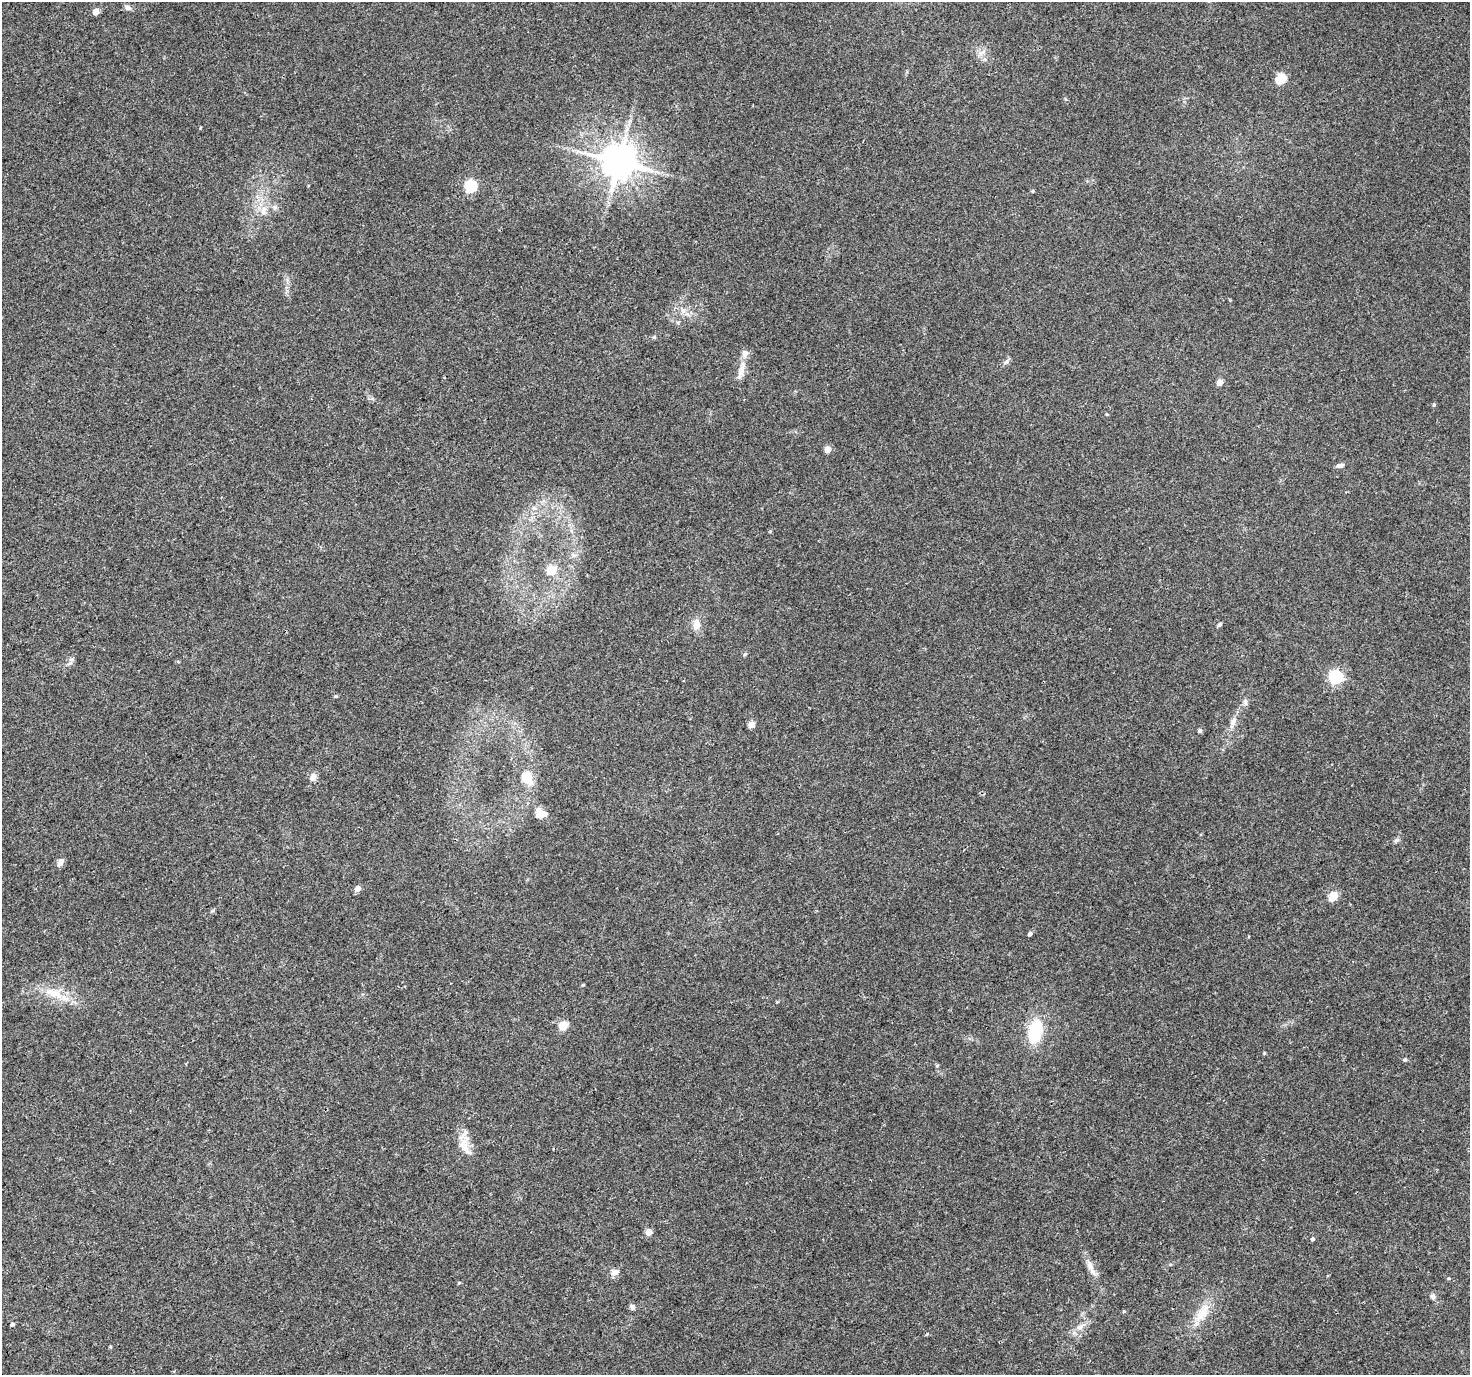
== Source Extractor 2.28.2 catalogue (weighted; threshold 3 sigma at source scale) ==
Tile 7 of 4 x 4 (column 3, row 2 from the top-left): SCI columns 2945-4412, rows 2925-4297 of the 5881 x 5789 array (HDU 1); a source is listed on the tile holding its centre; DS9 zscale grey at full resolution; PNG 1472 x 1377 px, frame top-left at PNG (2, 2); no overlay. Shown black and unused: <1% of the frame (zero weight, under 3 of 4 exposures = <1% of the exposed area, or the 3 px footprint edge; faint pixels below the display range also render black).
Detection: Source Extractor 2.28.2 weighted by HDU 2 'WHT'; one run over the whole footprint, this tile lists its part. Background 0.0346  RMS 0.0036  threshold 0.0163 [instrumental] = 3 sigma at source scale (4.5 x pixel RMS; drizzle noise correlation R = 1.50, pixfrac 1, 0.0396/0.0396 arcsec/px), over >= 5 px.
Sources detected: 53; all 53 listed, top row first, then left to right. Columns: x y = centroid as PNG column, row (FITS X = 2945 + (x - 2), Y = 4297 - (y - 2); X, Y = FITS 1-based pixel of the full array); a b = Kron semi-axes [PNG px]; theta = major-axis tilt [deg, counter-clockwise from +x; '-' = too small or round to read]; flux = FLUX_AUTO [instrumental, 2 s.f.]
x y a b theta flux
128 7 9 7 -19 1.1
96 11 5 4 - 3.9
982 52 14 4 29 1.3
1281 78 6 5 - 20
580 152 7 4 -19 0.93
618 162 10 9 - 920
471 186 6 6 - 34
1033 191 5 3 - 0.33
275 207 8 6 -14 1.2
263 211 14 7 87 2.6
683 310 8 6 -68 1.5
654 337 5 4 - 0.56
745 353 10 8 80 1.9
1006 362 7 4 45 0.83
741 370 17 8 78 3.4
1220 382 5 4 - 3.9
1434 405 5 4 - 0.5
1107 414 4 4 - 0.34
827 449 5 5 - 3.5
1340 465 9 5 7 1
551 570 5 5 - 16
696 624 14 10 -80 3.3
1219 624 6 4 44 0.69
745 654 6 4 46 0.52
72 659 6 4 18 0.68
1336 677 6 6 - 60
335 696 5 3 - 0.37
1245 702 8 5 -72 0.91
1233 721 12 7 58 2.1
751 725 6 6 - 2.8
1200 731 5 5 - 0.79
313 777 10 8 61 1.8
527 777 18 14 -62 6.8
539 813 14 10 -60 3.7
60 862 12 6 63 1.6
357 888 6 5 - 2.2
1333 896 5 5 - 14
1030 934 5 4 - 0.88
54 993 32 13 -17 9
563 1025 5 5 - 13
1035 1031 19 11 79 20
1264 1053 5 3 - 0.32
1405 1060 5 5 - 0.61
463 1145 24 12 -65 5.5
648 1232 5 4 - 4.4
1312 1239 4 4 - 0.74
1091 1268 26 7 -64 3.5
614 1272 10 7 16 2.1
1432 1296 8 6 -47 0.98
632 1307 8 6 -61 0.92
1202 1313 31 12 57 7.8
12 1324 4 4 - 0.79
1080 1327 13 6 34 2.2
Unlisted compact peaks at least as high as the median listed source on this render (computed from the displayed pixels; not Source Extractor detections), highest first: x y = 1124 1311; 1396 840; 927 1334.